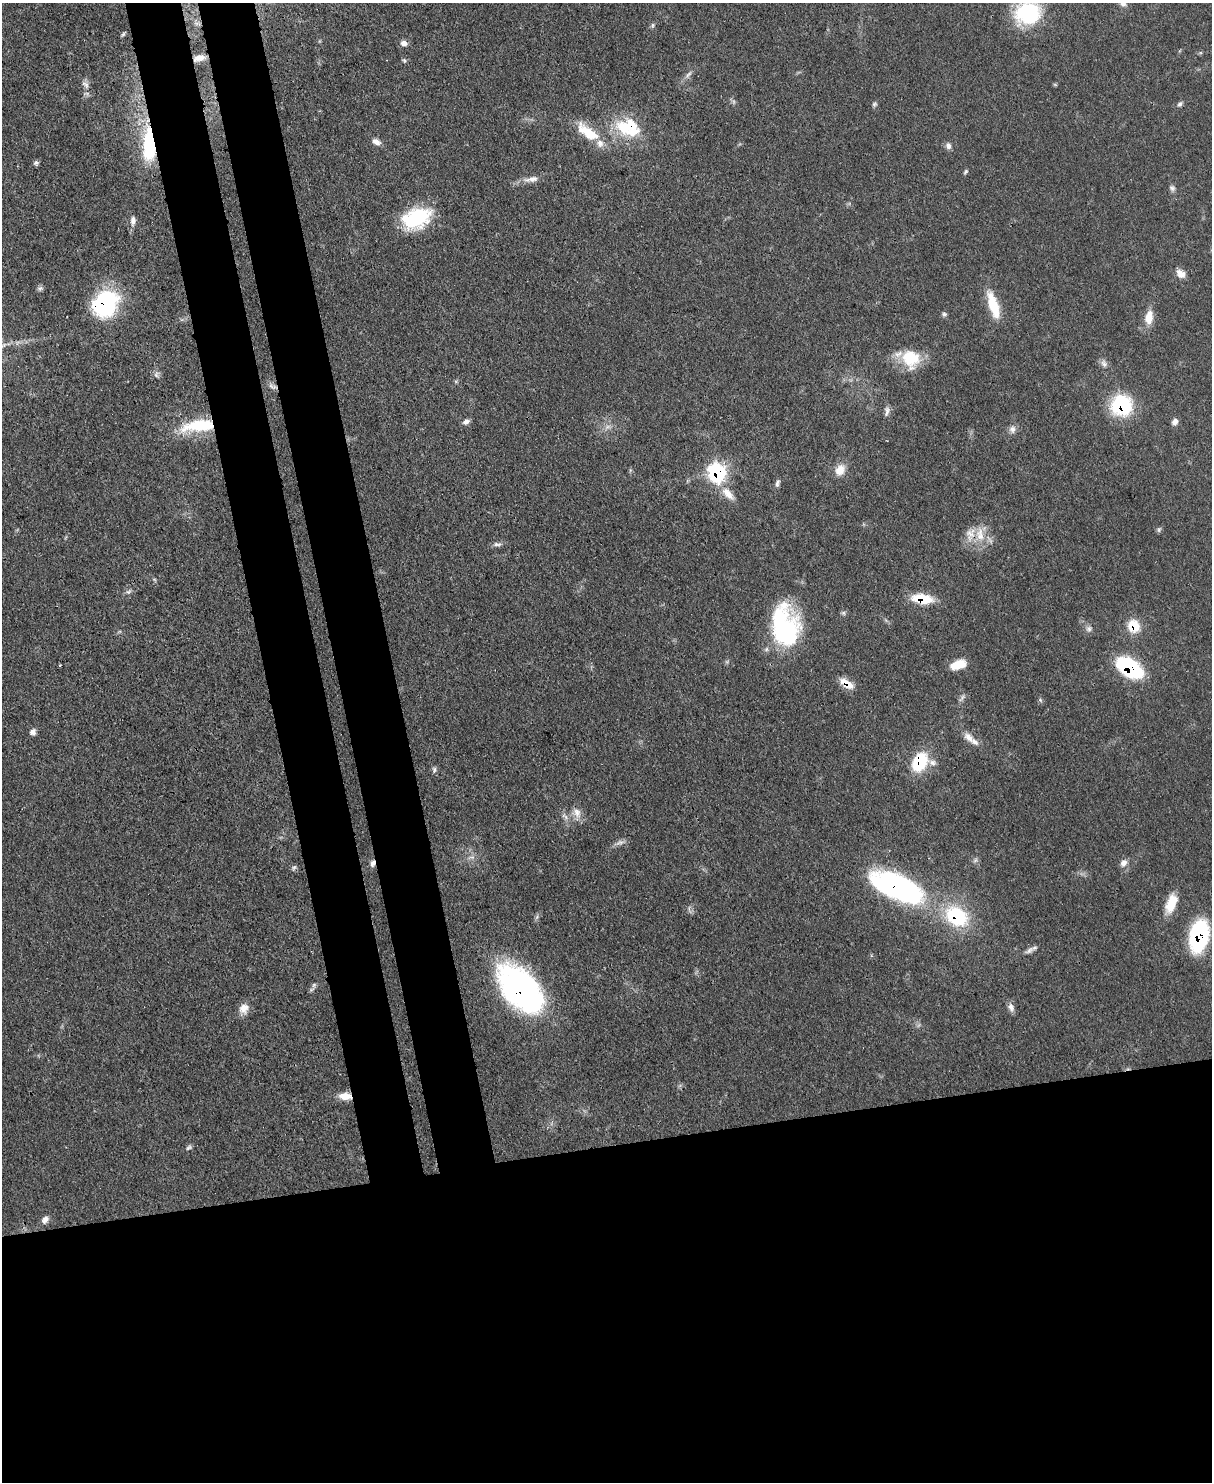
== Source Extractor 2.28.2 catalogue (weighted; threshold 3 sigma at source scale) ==
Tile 11 of 4 x 3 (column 3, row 3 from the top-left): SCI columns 2501-3710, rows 216-1695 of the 5000 x 4982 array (HDU 1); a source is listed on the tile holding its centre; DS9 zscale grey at full resolution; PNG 1214 x 1484 px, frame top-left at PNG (2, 3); no overlay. Shown black and unused: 30% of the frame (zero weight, under 3 of 4 exposures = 9% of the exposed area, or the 3 px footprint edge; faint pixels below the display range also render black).
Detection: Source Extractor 2.28.2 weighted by HDU 2 'WHT'; one run over the whole footprint, this tile lists its part. Background 0.0551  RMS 0.004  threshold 0.0179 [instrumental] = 3 sigma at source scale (4.5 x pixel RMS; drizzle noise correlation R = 1.50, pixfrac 1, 0.05/0.05 arcsec/px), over >= 5 px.
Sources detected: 88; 2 too faint to see at this stretch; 1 inside a brighter object's white glare — not listed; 3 inside a brighter listed object's ellipse — not listed separately; the other 82 listed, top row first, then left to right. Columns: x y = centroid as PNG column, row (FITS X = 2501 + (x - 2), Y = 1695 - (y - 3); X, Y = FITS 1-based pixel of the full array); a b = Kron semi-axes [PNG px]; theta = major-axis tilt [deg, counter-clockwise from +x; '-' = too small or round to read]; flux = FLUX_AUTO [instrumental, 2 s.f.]
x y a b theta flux
1123 4 9 8 - 1.8
1028 13 30 26 12 34
197 23 11 6 -11 1.7
652 25 8 4 82 0.67
123 34 7 4 59 0.73
404 43 9 7 -9 2.1
199 58 17 8 13 3.8
404 61 7 5 -56 0.7
688 74 13 4 52 1.6
85 85 12 6 -44 1.8
874 104 7 5 36 0.79
1180 104 8 5 56 1
631 125 31 19 -77 16
588 132 33 13 -36 13
376 142 11 7 -28 2.4
149 145 35 12 -89 33
948 146 8 7 - 1.7
36 163 7 6 - 0.92
966 172 7 4 51 0.67
532 179 23 8 9 3.7
1172 188 8 8 - 1.3
416 218 31 19 20 28
133 221 12 7 86 2.1
1181 273 11 8 -40 3.5
40 288 8 6 31 0.98
105 304 24 20 58 54
993 305 36 11 -72 12
944 314 6 6 - 0.88
1149 317 17 10 80 5.9
911 358 24 23 - 14
1104 363 11 8 -64 1.8
156 375 8 6 -90 1.2
273 386 13 6 -22 1.7
1122 405 20 19 - 34
887 411 14 6 81 1.7
466 422 9 6 22 1.8
1175 422 8 6 51 1.9
198 426 42 15 8 21
608 427 9 4 9 1.4
1012 429 10 9 - 2.1
840 470 16 12 61 4.9
717 473 10 8 -70 80
777 483 11 5 72 1.2
728 494 21 9 -45 5
1159 529 8 5 66 0.78
980 534 23 12 -84 7.5
497 544 11 5 -3 1.4
128 592 7 6 - 1.1
922 599 21 9 -8 14
843 613 6 6 - 0.8
1134 626 15 13 -62 9.1
785 628 43 27 -78 59
1089 629 9 9 - 1.7
60 665 3 3 - 0.72
958 665 16 8 17 8.3
1129 668 22 12 -34 49
847 683 18 8 -34 5.5
962 698 13 5 53 1.3
1040 700 6 4 -71 0.63
33 732 7 6 - 1.9
969 737 17 9 -46 3.7
920 762 19 15 43 22
434 770 8 5 77 0.93
577 813 15 10 -67 3.5
620 842 14 6 18 1.8
472 857 9 3 -5 1
372 863 9 6 74 1.6
1123 863 11 8 55 2.3
294 867 7 5 53 0.8
897 886 59 24 -24 97
1171 904 26 12 69 8.1
689 910 12 2 -73 0.55
956 916 30 22 -36 30
1199 936 26 15 79 51
1029 950 14 6 31 1.7
314 985 9 6 71 1.2
521 989 46 27 -49 130
1011 1007 12 8 -67 2
244 1008 14 12 59 3.8
345 1096 15 8 -1 5
189 1148 9 5 34 0.91
45 1220 10 7 69 2.1
Overlapping masked pixels (flux is a lower limit): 20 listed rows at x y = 199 58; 631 125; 588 132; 149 145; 105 304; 273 386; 1122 405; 198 426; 717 473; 922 599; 1134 626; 1129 668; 847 683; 920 762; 372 863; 897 886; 956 916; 1199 936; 521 989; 345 1096
Isophote crosses this tile's border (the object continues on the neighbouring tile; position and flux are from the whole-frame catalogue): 2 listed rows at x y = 1123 4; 1028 13